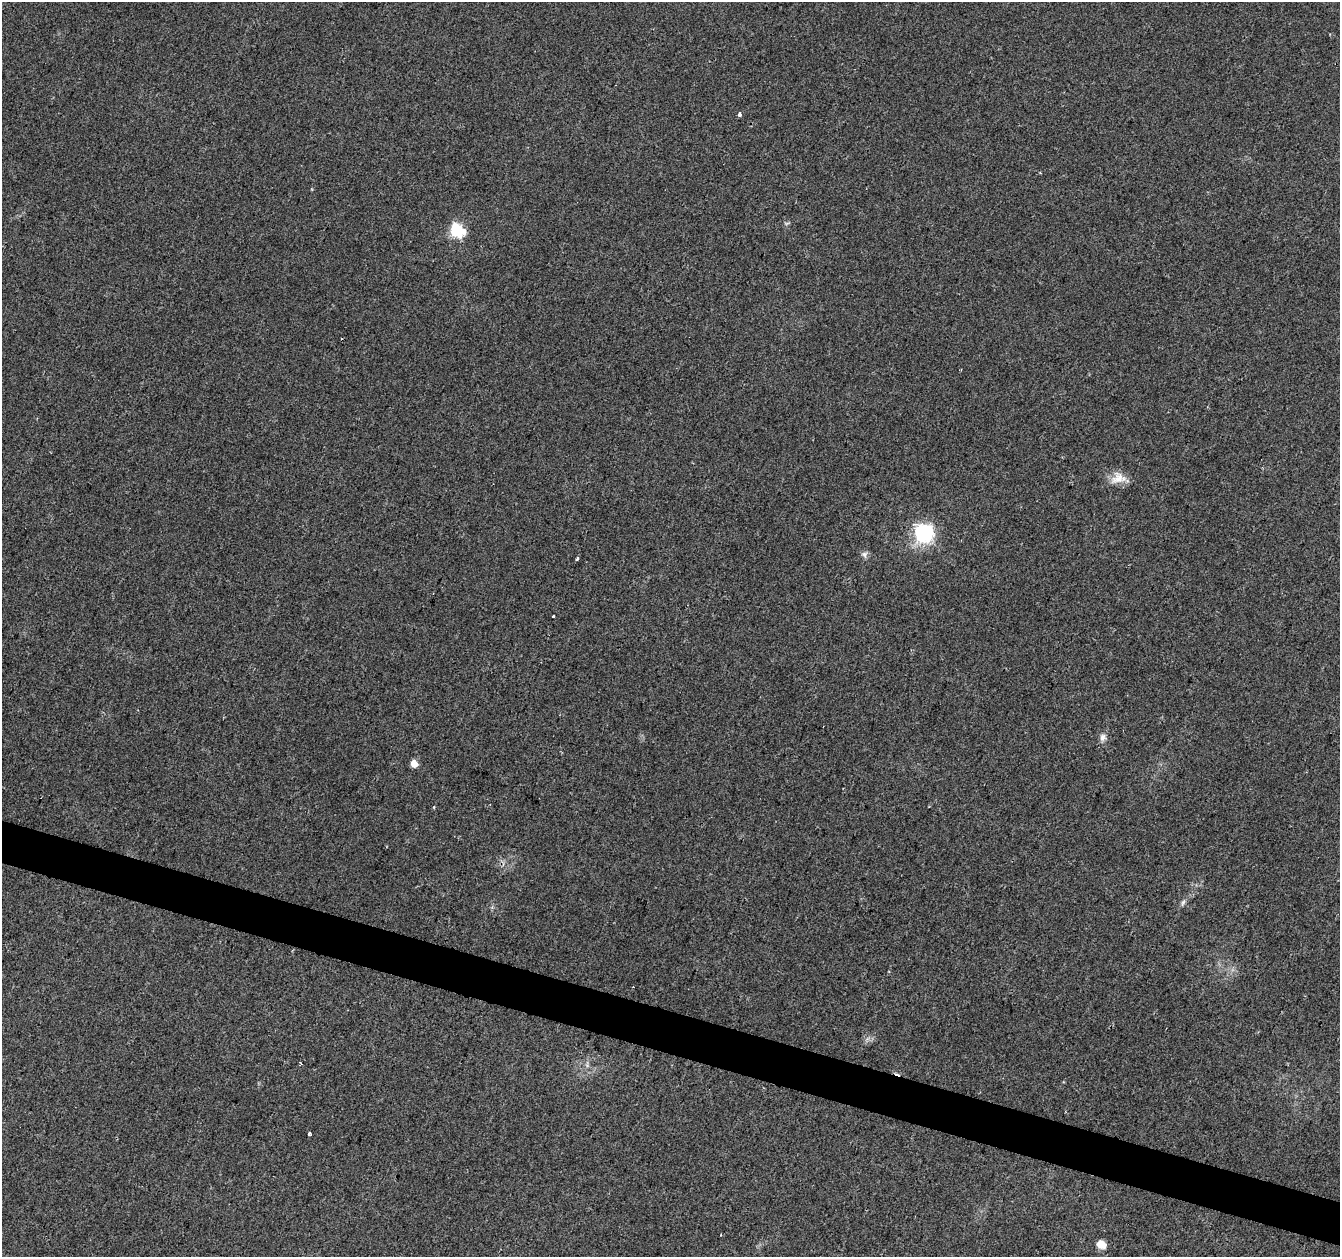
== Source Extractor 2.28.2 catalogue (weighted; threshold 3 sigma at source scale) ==
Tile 6 of 4 x 4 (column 2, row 2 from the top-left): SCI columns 1339-2676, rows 2729-3983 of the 5363 x 5521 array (HDU 1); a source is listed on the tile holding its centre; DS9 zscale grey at full resolution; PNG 1342 x 1259 px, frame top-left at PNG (2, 2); no overlay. Shown black and unused: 3% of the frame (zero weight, under 2 of 3 exposures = <1% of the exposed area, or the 3 px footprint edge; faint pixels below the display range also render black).
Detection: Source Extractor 2.28.2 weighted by HDU 2 'WHT'; one run over the whole footprint, this tile lists its part. Background 0.0286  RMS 0.0056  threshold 0.025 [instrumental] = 3 sigma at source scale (4.5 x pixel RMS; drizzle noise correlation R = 1.50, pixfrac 1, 0.0396/0.0396 arcsec/px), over >= 5 px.
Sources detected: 17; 1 inside a brighter object's white glare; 1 cosmic-ray / hot-pixel residue — not listed; the other 15 listed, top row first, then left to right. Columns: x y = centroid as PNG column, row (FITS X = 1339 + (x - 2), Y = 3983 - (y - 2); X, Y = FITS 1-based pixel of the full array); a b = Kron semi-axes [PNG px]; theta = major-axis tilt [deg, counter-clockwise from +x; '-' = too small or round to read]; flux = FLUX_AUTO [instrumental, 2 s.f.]
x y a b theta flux
739 114 4 3 - 4
1040 173 3 3 - 0.49
787 223 8 4 1 0.86
457 230 7 6 - 83
1118 478 22 15 13 7.9
928 530 29 22 -52 26
864 554 9 8 - 2
577 558 3 3 - 1.2
553 616 3 3 - 2.1
1103 737 10 8 80 2.7
414 763 5 5 - 8.4
434 807 4 3 - 0.59
1183 902 8 5 63 1.5
309 1134 3 3 - 3.9
1101 1244 11 9 -26 5.2